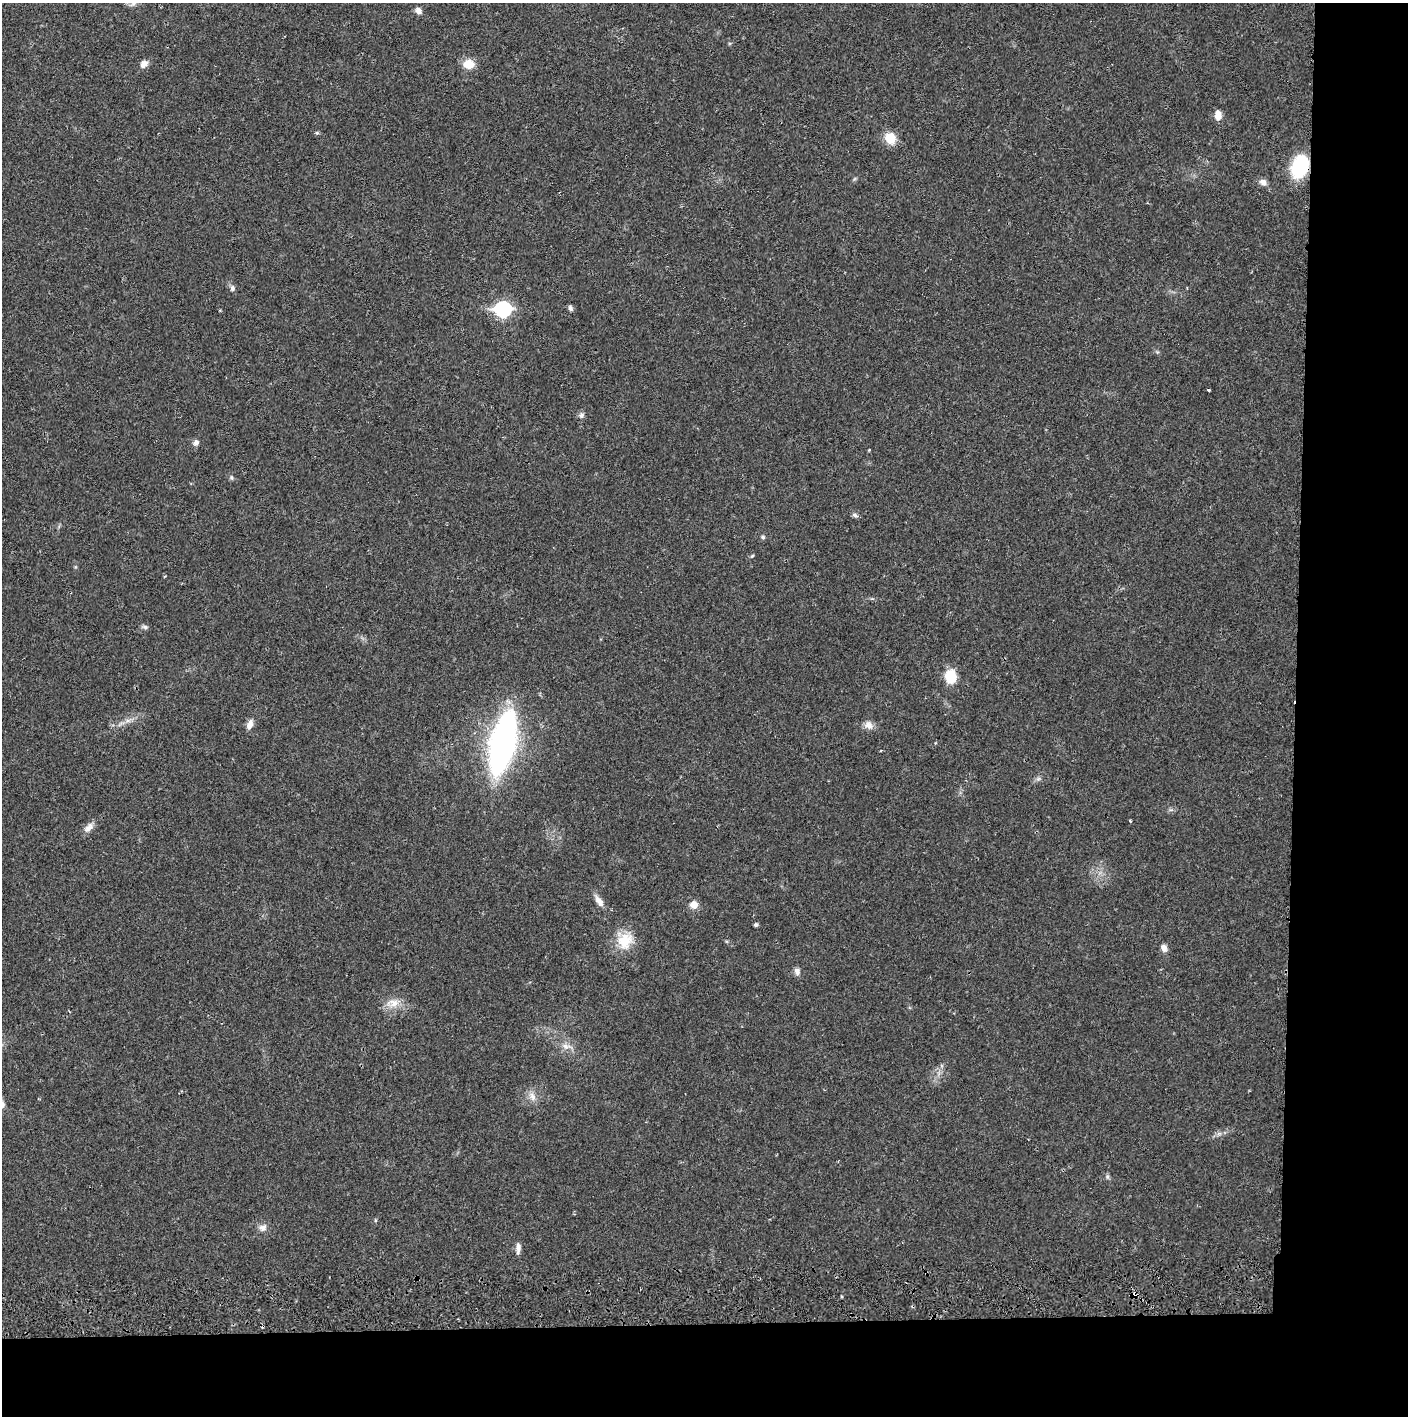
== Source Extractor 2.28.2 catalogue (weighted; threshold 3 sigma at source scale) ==
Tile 9 of 3 x 3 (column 3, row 3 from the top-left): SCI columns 2816-4221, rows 57-1470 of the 4229 x 4357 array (HDU 1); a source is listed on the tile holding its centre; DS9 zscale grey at full resolution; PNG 1410 x 1418 px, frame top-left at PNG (2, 3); no overlay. Shown black and unused: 14% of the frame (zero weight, under 2 of 3 exposures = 3% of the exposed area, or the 3 px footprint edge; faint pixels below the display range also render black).
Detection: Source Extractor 2.28.2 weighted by HDU 2 'WHT'; one run over the whole footprint, this tile lists its part. Background 0.0212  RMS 0.0035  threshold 0.0156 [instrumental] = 3 sigma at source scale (4.5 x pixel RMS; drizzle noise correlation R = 1.50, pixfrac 1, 0.05/0.05 arcsec/px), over >= 5 px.
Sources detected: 41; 1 cosmic-ray / hot-pixel residue — not listed; the other 40 listed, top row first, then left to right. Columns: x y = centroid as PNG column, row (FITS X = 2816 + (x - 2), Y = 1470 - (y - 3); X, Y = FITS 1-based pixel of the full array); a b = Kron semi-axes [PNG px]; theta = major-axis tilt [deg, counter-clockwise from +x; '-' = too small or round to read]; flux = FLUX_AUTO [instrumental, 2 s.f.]
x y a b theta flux
418 11 8 7 - 1.5
144 64 10 7 46 2
469 64 9 8 - 6.5
1218 115 9 6 86 3.4
317 133 6 4 -1 0.45
890 138 11 10 - 6.6
1300 167 18 12 67 28
1263 182 10 8 -29 1.6
232 288 8 5 -82 0.89
570 308 7 5 -73 0.87
503 309 8 7 - 63
1209 390 3 3 - 0.76
581 415 8 7 - 1.1
196 443 7 6 - 1.3
231 478 6 5 - 0.63
855 515 9 5 -25 0.82
763 537 5 4 - 0.6
752 556 6 3 44 0.38
145 627 8 6 -16 0.8
951 677 12 9 -82 9.8
128 720 7 5 0 1
250 724 12 7 70 2.1
869 725 12 10 -41 2.1
503 743 59 20 77 110
1130 821 4 3 - 0.3
89 828 15 8 51 2.2
599 901 15 7 -54 2.5
694 905 8 7 - 3.4
756 924 4 4 - 0.63
625 941 23 20 51 8.3
1164 948 9 7 -70 1.7
797 971 9 7 -75 1.5
394 1003 13 11 0 3.7
565 1046 9 6 -29 1.6
532 1096 13 7 -63 2.1
2 1105 10 7 78 1.3
263 1228 11 9 25 1.9
518 1248 14 5 88 1.6
1134 1294 6 5 - 1.7
841 1297 3 2 - 0.47
Overlapping masked pixels (flux is a lower limit): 2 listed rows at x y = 1300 167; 1134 1294
Isophote crosses this tile's border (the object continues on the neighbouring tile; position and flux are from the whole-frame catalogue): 1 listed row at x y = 2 1105